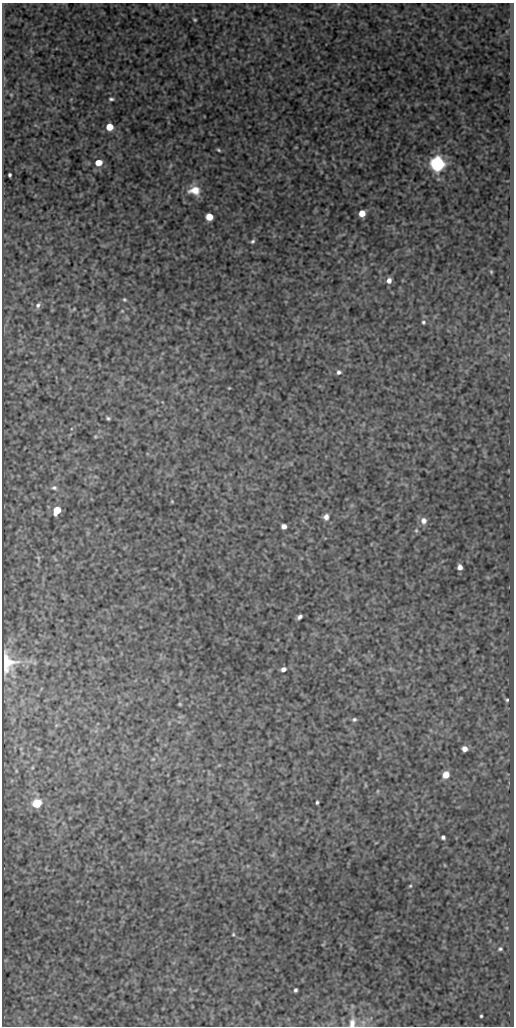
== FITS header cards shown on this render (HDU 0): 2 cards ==
NAXIS1  =                  512
NAXIS2  =                 1024

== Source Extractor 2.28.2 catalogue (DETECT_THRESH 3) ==
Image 512 x 1024 px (HDU 0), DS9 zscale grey, 1 PNG px = 1 image px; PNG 516 x 1028 px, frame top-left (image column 1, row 1024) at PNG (2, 3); no overlay
Background 333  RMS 0.83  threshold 2.49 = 3 sigma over >= 5 px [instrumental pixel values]
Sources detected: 52; all 52 listed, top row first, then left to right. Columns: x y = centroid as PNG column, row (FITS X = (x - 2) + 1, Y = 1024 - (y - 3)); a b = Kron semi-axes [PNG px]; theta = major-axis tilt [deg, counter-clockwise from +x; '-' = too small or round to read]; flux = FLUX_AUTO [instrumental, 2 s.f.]
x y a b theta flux
195 20 3 3 - 60
11 95 5 3 - 45
111 99 6 3 -1 110
109 127 5 5 - 1200
218 150 4 3 - 72
98 163 6 5 - 730
437 164 6 6 - 18000
170 166 6 4 71 74
10 175 4 3 - 97
194 190 14 11 -7 880
362 213 5 5 - 850
209 217 5 5 - 1100
253 241 6 5 - 110
491 272 4 4 - 57
389 280 6 5 - 280
124 300 5 4 - 75
38 305 8 6 70 170
74 309 5 4 - 50
122 311 4 4 - 51
423 322 4 4 - 88
339 372 6 6 - 150
229 388 3 3 - 42
108 418 4 3 - 87
95 437 4 4 - 58
54 488 7 6 - 150
172 501 4 4 - 52
57 510 6 5 - 1300
326 517 8 6 83 260
424 521 9 8 - 320
284 526 5 4 - 300
416 530 6 5 - 79
38 558 6 4 -59 72
460 567 5 4 - 300
300 617 5 4 - 170
7 662 17 13 -83 1500
283 669 6 5 - 230
507 700 5 5 - 100
180 704 3 2 - 55
354 719 6 5 - 110
465 749 5 5 - 380
153 759 5 4 - 56
446 775 6 5 - 790
377 791 5 3 - 53
317 802 4 3 - 84
37 803 6 5 - 2300
443 837 5 4 - 140
410 886 4 4 - 59
233 934 4 4 - 60
500 949 4 3 - 86
295 990 4 3 - 110
481 1016 3 3 - 70
352 1023 13 8 83 350
At the frame edge (FLAGS 8, measured only in part): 1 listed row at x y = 352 1023